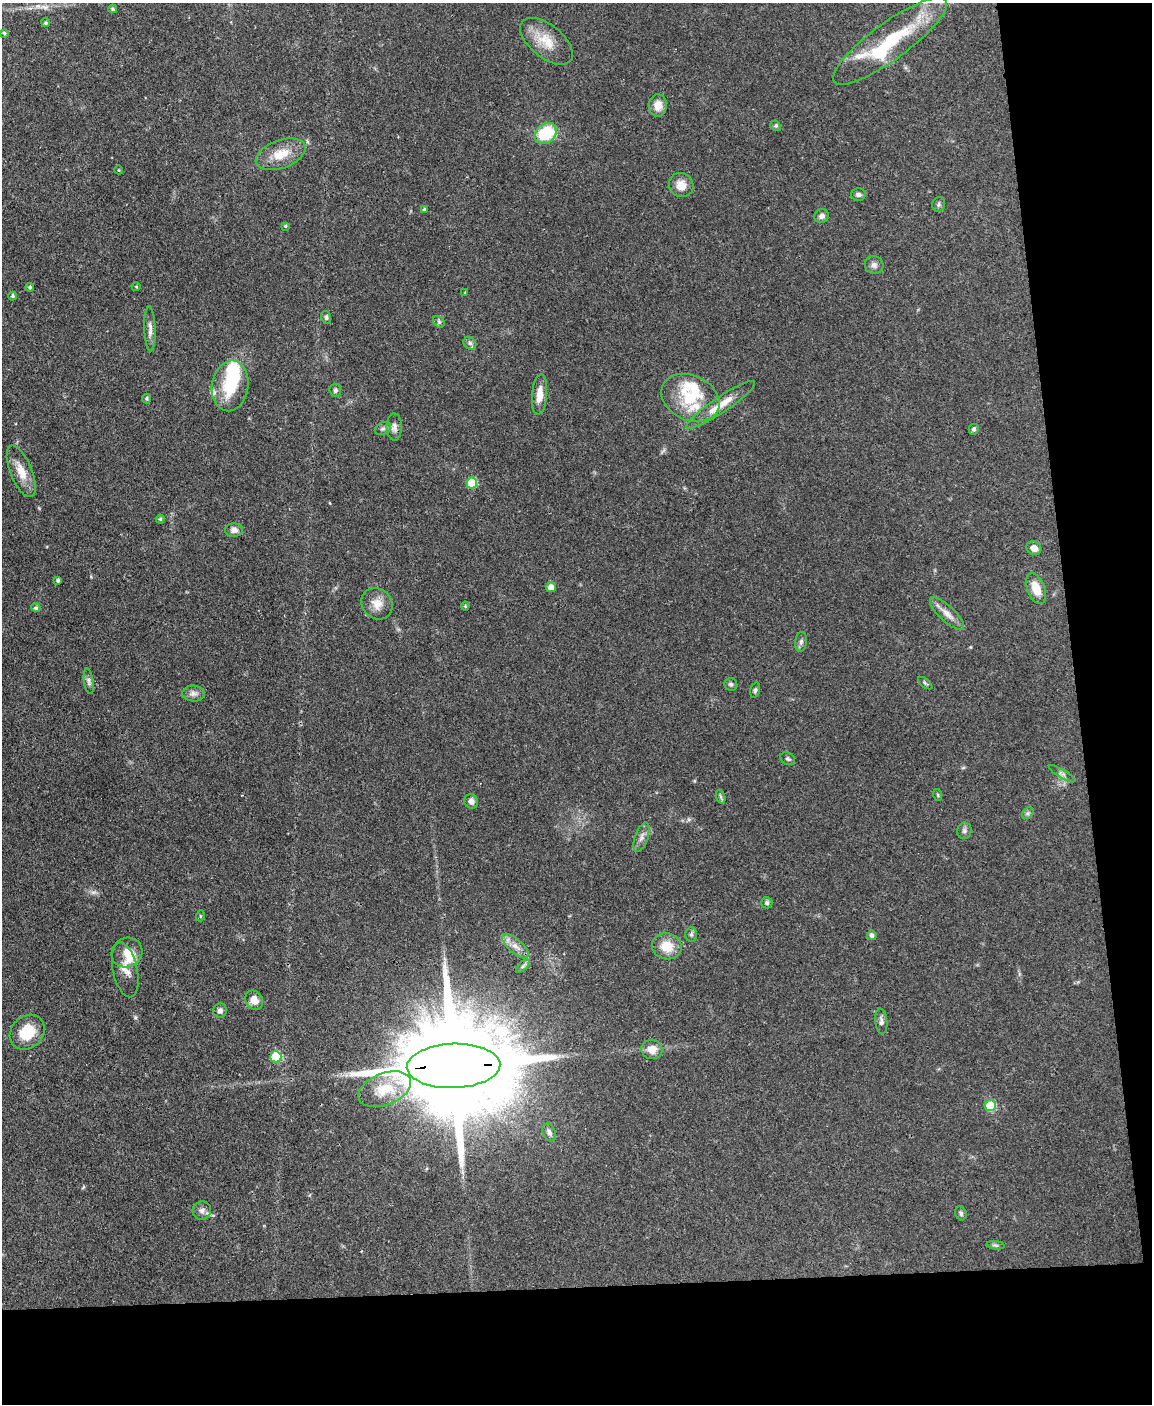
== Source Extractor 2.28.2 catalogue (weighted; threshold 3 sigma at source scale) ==
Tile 12 of 4 x 3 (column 4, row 3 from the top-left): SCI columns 3449-4598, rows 237-1638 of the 4599 x 4572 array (HDU 1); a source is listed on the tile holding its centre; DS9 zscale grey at full resolution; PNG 1154 x 1406 px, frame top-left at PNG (2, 3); each listed source drawn as its Kron ellipse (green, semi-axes under 4 px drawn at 4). Shown black and unused: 15% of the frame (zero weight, under 3 of 4 exposures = <1% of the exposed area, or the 3 px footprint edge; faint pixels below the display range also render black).
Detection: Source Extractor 2.28.2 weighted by HDU 2 'WHT'; one run over the whole footprint, this tile lists its part. Background 0.142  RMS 0.0052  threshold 0.0234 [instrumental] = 3 sigma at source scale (4.5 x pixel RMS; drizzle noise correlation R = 1.50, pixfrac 1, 0.05/0.05 arcsec/px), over >= 5 px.
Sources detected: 91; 1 too faint to see at this stretch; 3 inside a brighter object's white glare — neither listed nor drawn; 5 inside a brighter listed object's ellipse — not listed separately; the other 82 listed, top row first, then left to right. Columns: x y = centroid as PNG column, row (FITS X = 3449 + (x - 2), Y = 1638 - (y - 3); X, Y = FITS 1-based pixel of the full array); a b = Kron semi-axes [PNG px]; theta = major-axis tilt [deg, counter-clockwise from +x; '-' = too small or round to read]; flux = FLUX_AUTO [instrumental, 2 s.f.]
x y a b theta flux
113 9 4 3 - 0.76
46 23 4 4 - 0.84
4 33 4 4 - 0.84
546 41 31 16 -39 12
890 41 69 18 36 40
658 105 11 9 86 5.5
776 126 6 4 -43 0.79
546 133 12 9 41 24
281 154 26 14 20 10
119 170 4 3 - 0.42
681 185 13 11 -45 5.2
858 195 7 6 - 1.5
939 204 7 6 - 1.1
424 209 4 4 - 0.83
822 216 7 7 - 2
285 226 4 4 - 0.65
874 265 9 9 - 2.1
30 287 4 3 - 0.67
136 287 4 4 - 0.55
465 293 4 3 - 0.45
13 296 4 3 - 0.98
326 317 7 5 -76 0.89
439 322 6 5 - 0.99
150 329 22 5 -88 3
470 343 7 5 -45 1.3
230 386 25 18 82 20
335 390 7 5 -85 1.2
540 394 20 7 85 5.8
147 398 5 4 - 0.82
690 398 30 22 -25 22
721 405 41 8 34 9.6
394 427 13 7 -88 2.6
383 428 8 6 25 1.4
974 429 5 5 - 1.2
21 471 27 11 -68 8
472 483 5 5 - 28
160 519 4 4 - 0.74
234 530 9 6 -2 2.6
1034 548 8 6 -29 3.5
58 580 3 3 - 0.89
551 587 5 5 - 3.6
1036 588 16 9 -68 7.9
377 604 17 14 -47 6.3
465 606 4 4 - 0.57
36 608 5 4 - 1
947 614 22 7 -44 4.7
801 642 10 6 82 1.6
89 681 13 5 -82 1.6
925 683 8 4 -37 0.78
731 684 6 6 - 1.1
755 690 8 4 75 1
193 694 11 8 -4 2.5
788 759 8 6 -29 1.1
1062 774 15 4 -30 1.5
938 795 6 3 -71 0.61
721 797 7 4 -71 0.91
471 801 7 6 - 2.3
1028 813 6 5 - 1
964 831 8 7 - 1.5
641 837 15 6 70 2.7
767 903 6 5 - 1.1
200 916 5 3 - 0.5
691 934 7 6 - 1.2
872 935 5 4 - 1.6
515 946 16 7 -42 4.1
667 946 15 13 -13 9.9
127 953 16 14 34 7.9
523 966 8 4 45 1.1
125 970 28 12 -78 6.3
254 1000 10 8 -56 5.1
220 1011 7 6 - 1.9
881 1021 13 6 -84 2
27 1032 19 15 45 14
652 1049 10 10 - 5.7
276 1057 6 5 - 29
454 1066 47 22 2 20000
385 1089 27 16 22 15
990 1106 5 5 - 28
549 1133 9 6 -65 1.9
202 1210 9 9 - 2.2
961 1213 7 5 -68 1.1
996 1245 9 3 -5 0.85
Overlapping masked pixels (flux is a lower limit): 1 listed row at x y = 454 1066